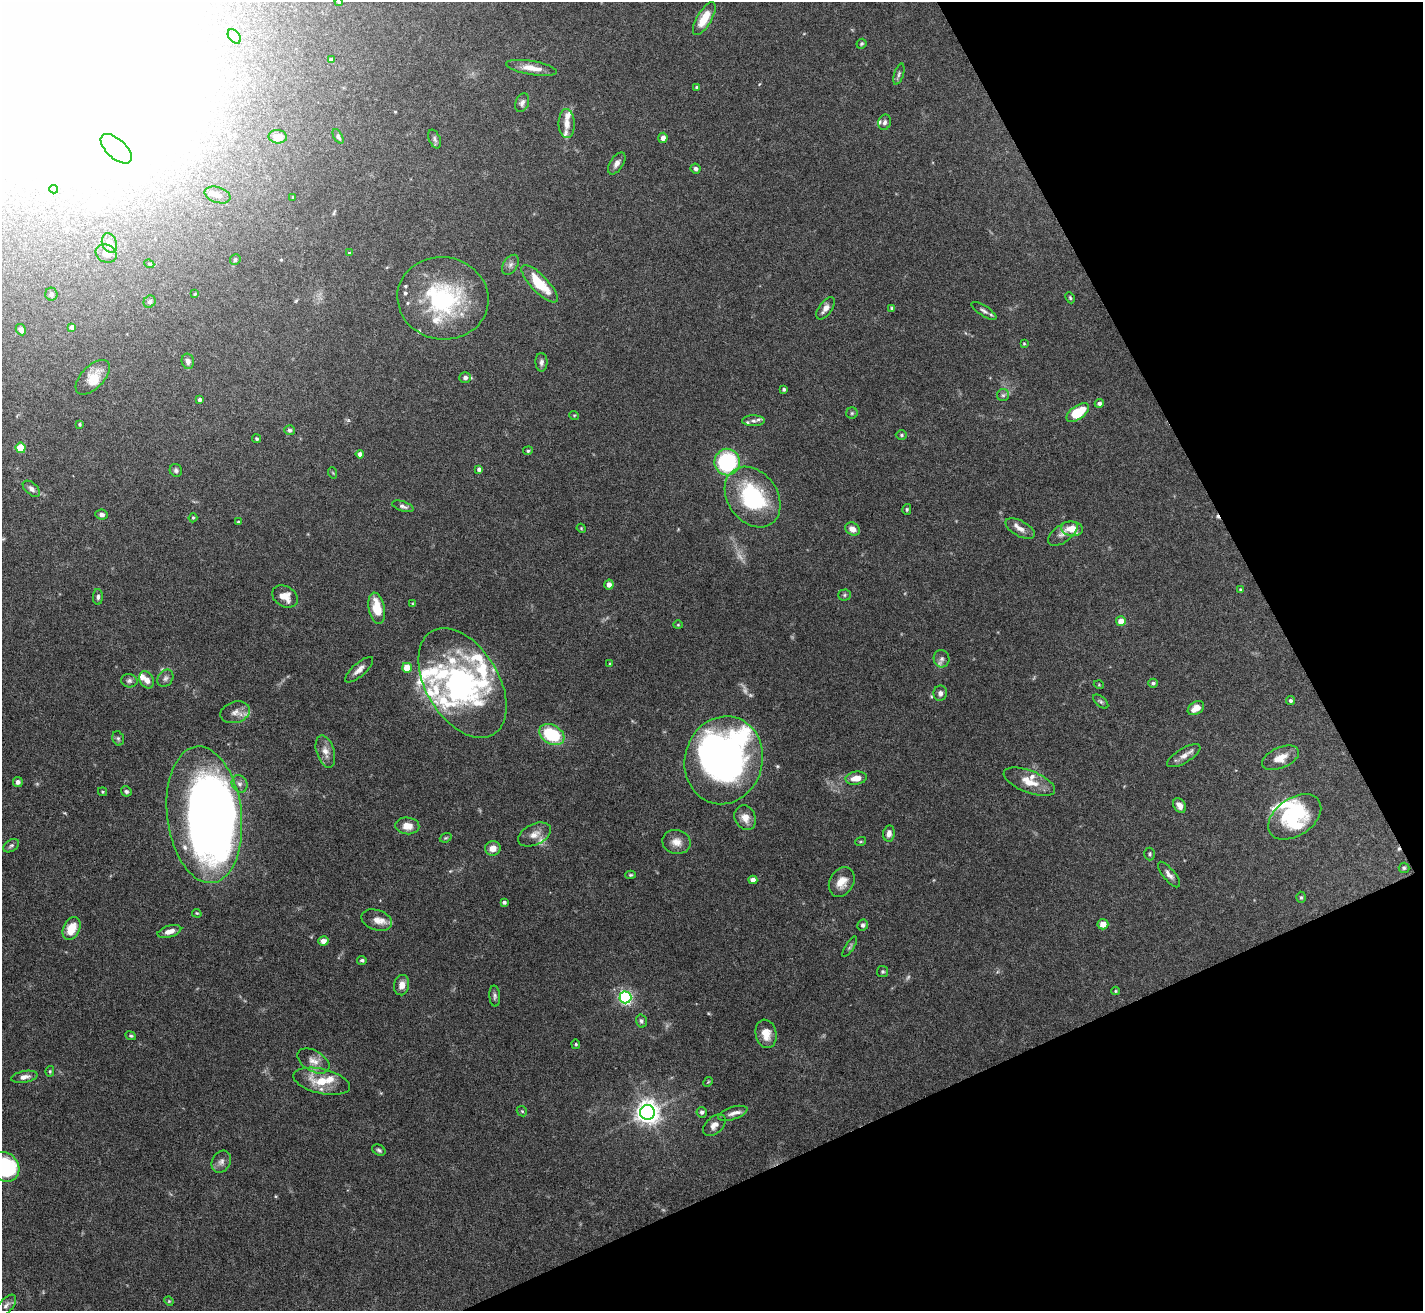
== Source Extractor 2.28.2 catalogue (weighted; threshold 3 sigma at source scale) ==
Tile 12 of 4 x 4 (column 4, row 3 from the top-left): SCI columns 4264-5684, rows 1460-2768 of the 5684 x 5672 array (HDU 1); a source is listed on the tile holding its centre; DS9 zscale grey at full resolution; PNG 1425 x 1313 px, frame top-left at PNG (2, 2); each listed source drawn as its Kron ellipse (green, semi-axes under 4 px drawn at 4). Shown black and unused: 23% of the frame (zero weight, under 5 of 10 exposures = <1% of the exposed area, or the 3 px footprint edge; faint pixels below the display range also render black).
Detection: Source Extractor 2.28.2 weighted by HDU 2 'WHT'; one run over the whole footprint, this tile lists its part. Background 0.0863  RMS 0.0026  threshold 0.0107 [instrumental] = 3 sigma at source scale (4.09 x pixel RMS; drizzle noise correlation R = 1.36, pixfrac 0.8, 0.05/0.05 arcsec/px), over >= 5 px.
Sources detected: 208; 4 too faint to see at this stretch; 12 inside a brighter object's white glare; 2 cosmic-ray / hot-pixel residue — neither listed nor drawn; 27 inside a brighter listed object's ellipse — not listed separately; the other 163 listed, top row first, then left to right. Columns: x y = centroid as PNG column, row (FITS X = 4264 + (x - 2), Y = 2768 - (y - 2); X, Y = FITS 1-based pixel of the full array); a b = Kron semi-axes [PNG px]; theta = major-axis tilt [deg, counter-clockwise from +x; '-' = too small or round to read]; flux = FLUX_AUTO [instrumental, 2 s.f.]
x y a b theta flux
339 2 4 4 - 0.38
704 19 18 7 59 4.8
234 36 8 5 -50 0.55
861 44 5 4 - 0.35
331 60 4 3 - 0.73
531 68 26 7 -10 3.1
899 74 11 4 73 0.63
697 88 3 3 - 0.6
522 103 10 6 70 0.86
885 122 8 6 74 0.71
567 124 14 8 -89 1.8
338 136 8 4 -60 0.54
278 137 9 6 -3 2.1
663 138 5 4 - 1.2
435 139 10 5 -66 0.62
116 149 19 9 -43 4.1
617 163 12 6 57 1.2
696 169 5 4 - 0.7
53 189 4 4 - 0.42
218 195 13 7 -17 1.7
293 197 3 2 - 0.23
109 243 10 7 -69 2
106 253 11 8 -26 1.6
349 253 3 3 - 0.23
235 260 5 5 - 0.46
149 264 5 4 - 0.33
510 265 11 7 58 1
540 284 25 8 -46 8.3
51 294 6 6 - 0.6
195 294 4 3 - 0.21
443 298 46 41 -10 30
1070 298 6 4 -64 0.32
150 302 6 5 - 0.63
825 308 13 6 53 1.5
892 308 4 4 - 0.36
984 311 14 5 -33 0.92
72 327 4 4 - 0.95
21 330 6 4 -61 1.1
1024 344 4 3 - 0.23
188 361 8 6 -78 0.85
541 362 9 6 -89 0.8
93 377 21 11 46 3.9
465 378 6 5 - 0.88
784 389 3 3 - 0.44
1003 395 6 6 - 0.54
200 400 4 4 - 0.65
1099 403 4 4 - 0.81
852 413 6 5 - 0.4
1078 413 13 7 34 8.8
574 415 5 3 - 0.22
753 421 11 5 0 1
80 424 4 4 - 0.35
289 430 5 5 - 0.45
901 435 6 4 -1 0.37
257 439 4 4 - 0.42
21 448 5 5 - 5.1
528 451 5 4 - 0.34
360 454 4 4 - 1.2
727 462 13 13 - 23
479 469 4 4 - 0.73
176 470 6 6 - 0.6
333 473 6 3 -71 0.24
31 489 10 6 -40 0.96
753 497 33 24 -54 22
403 506 11 5 -18 0.71
907 509 5 4 - 0.33
102 515 6 5 - 0.84
193 518 5 4 - 0.3
238 522 3 3 - 0.26
581 528 5 3 - 0.22
852 529 8 6 -33 1.7
1020 529 16 7 -29 1.7
1072 529 11 7 -7 3.4
1063 534 17 8 36 1.6
609 585 5 4 - 1.2
1241 590 4 4 - 0.38
845 595 6 5 - 0.43
285 596 14 10 -30 2.9
98 597 8 5 88 0.65
413 604 4 4 - 0.3
377 608 16 8 -79 5.7
1121 621 5 5 - 2.5
678 625 4 4 - 0.24
942 659 8 8 - 0.97
610 664 4 3 - 0.26
407 668 5 5 - 3.8
359 670 18 6 41 1.7
165 678 9 7 55 0.84
147 680 9 7 -62 1.6
129 681 8 6 -11 0.7
462 683 60 36 -59 46
1153 683 5 4 - 0.43
1099 685 5 3 - 0.21
940 693 7 6 - 0.87
1101 701 9 5 -41 0.51
1290 701 4 4 - 0.51
1196 708 9 6 34 2.3
235 712 15 10 16 1.8
552 734 13 9 -29 14
118 738 7 5 -73 0.49
325 751 17 8 -73 2.1
1184 756 19 7 31 1.8
1280 758 20 10 23 3.3
724 760 44 39 75 120
856 778 10 6 9 2.6
18 782 5 5 - 0.88
1029 782 27 11 -21 4.2
239 784 9 7 -58 1.1
126 791 5 4 - 0.51
102 792 5 4 - 0.33
1180 805 8 5 -59 1.5
204 815 69 37 -83 210
1295 817 29 19 34 14
745 818 13 10 -64 2.3
407 826 12 8 -4 2.5
889 833 8 6 81 1.3
534 834 17 10 25 2.2
446 838 6 4 20 0.33
861 841 5 3 - 0.28
677 842 14 12 -13 2.4
11 846 8 5 35 0.6
493 848 8 7 - 2
1150 854 6 5 - 0.42
1404 868 5 5 - 0.38
1169 874 16 6 -51 1.2
631 875 5 4 - 0.36
753 880 4 4 - 1.4
842 882 15 12 60 3.3
1301 897 5 4 - 0.35
504 902 4 3 - 0.61
197 913 5 3 - 0.26
377 920 15 10 -19 1.9
1103 924 5 5 - 2.5
863 925 5 5 - 0.68
71 929 12 8 65 4.7
169 931 12 6 16 1.8
323 941 5 5 - 1.4
850 947 12 4 58 0.46
362 960 5 4 - 0.44
883 972 5 5 - 0.41
402 985 10 7 82 1.7
1115 991 4 4 - 0.26
495 996 10 5 -87 0.66
625 997 6 6 - 54
641 1021 6 5 - 0.56
766 1034 14 10 -78 3.3
131 1036 5 4 - 0.34
576 1044 5 4 - 0.28
313 1061 17 10 -31 2.3
50 1071 5 4 - 0.36
24 1077 13 6 10 1.4
322 1081 29 12 -13 6.8
708 1082 5 4 - 0.26
522 1111 5 4 - 0.32
647 1112 7 7 - 210
702 1112 5 5 - 0.65
733 1113 15 6 18 1.4
714 1125 13 8 41 1.7
379 1150 7 5 -31 0.52
221 1162 12 9 61 1.2
5 1167 16 13 -49 22
169 1301 5 4 - 0.27
6 1305 13 7 49 1
Isophote crosses this tile's border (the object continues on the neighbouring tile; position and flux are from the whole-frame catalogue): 2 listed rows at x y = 339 2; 5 1167